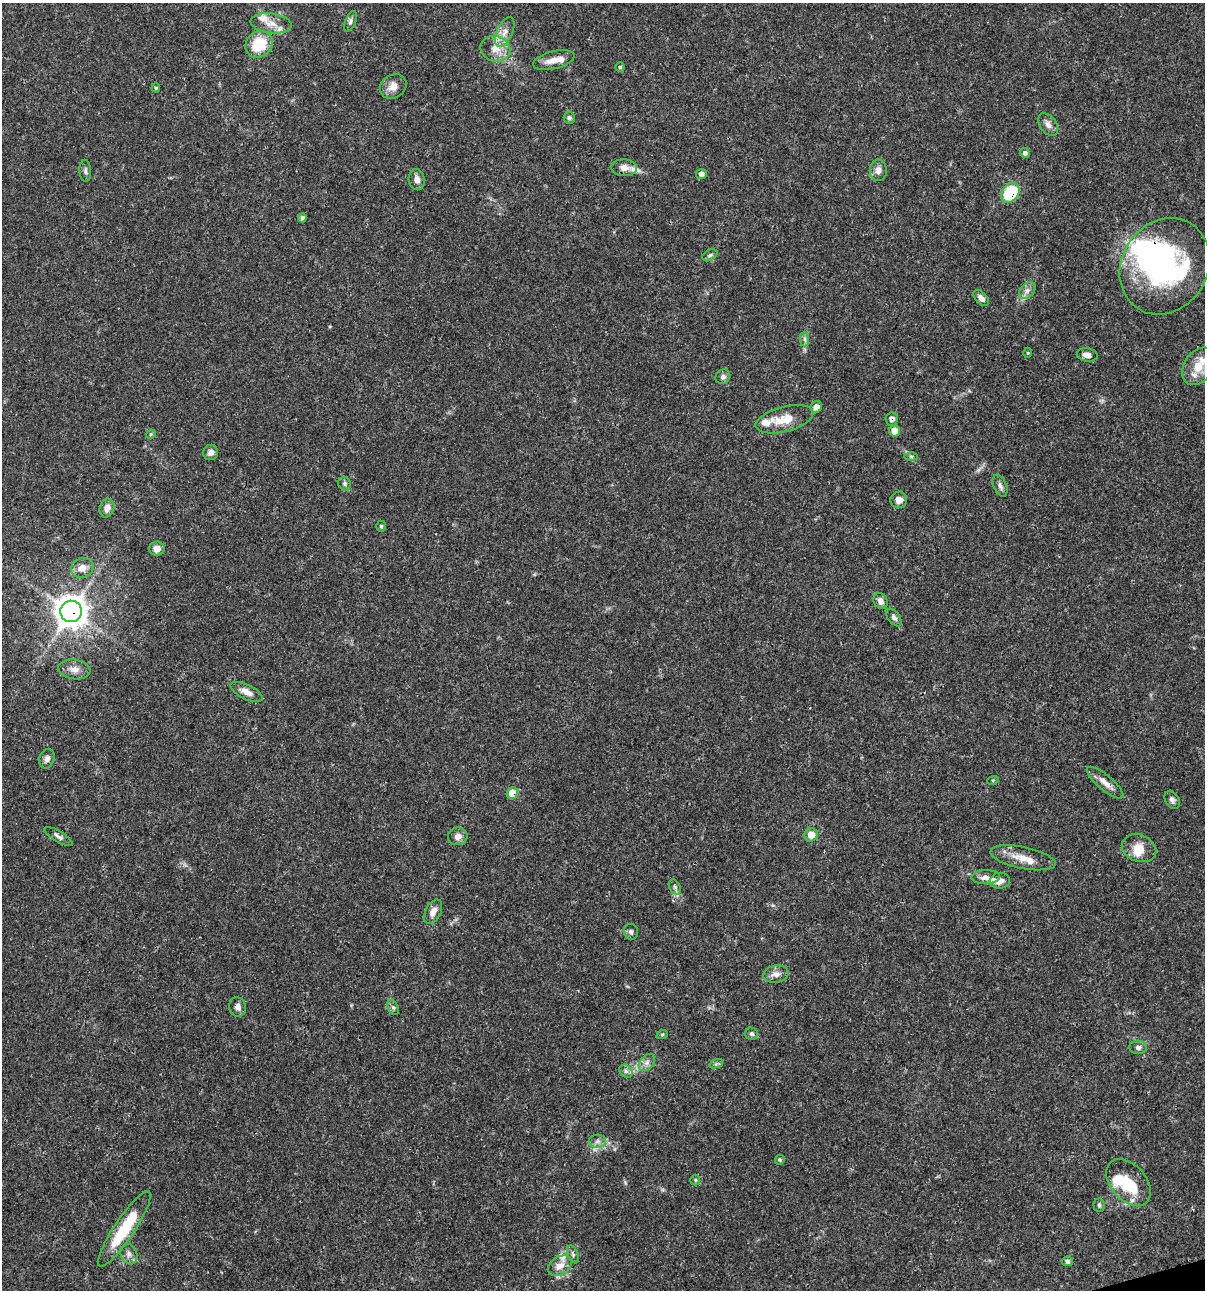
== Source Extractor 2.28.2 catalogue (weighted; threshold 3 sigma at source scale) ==
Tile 6 of 4 x 4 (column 2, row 2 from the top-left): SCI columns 1306-2508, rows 2581-3868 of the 4962 x 5160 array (HDU 1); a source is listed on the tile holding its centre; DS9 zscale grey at full resolution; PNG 1207 x 1292 px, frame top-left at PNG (2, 3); each listed source drawn as its Kron ellipse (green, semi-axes under 4 px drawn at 4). Shown black and unused: <1% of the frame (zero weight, under 3 of 4 exposures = <1% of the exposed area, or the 3 px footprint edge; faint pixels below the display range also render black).
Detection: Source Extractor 2.28.2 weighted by HDU 2 'WHT'; one run over the whole footprint, this tile lists its part. Background 0.0315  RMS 0.002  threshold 0.00908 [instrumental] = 3 sigma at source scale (4.5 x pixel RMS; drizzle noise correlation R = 1.50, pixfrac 1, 0.0396/0.0396 arcsec/px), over >= 5 px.
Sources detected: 93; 3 inside a brighter object's white glare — neither listed nor drawn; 9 inside a brighter listed object's ellipse — not listed separately; the other 81 listed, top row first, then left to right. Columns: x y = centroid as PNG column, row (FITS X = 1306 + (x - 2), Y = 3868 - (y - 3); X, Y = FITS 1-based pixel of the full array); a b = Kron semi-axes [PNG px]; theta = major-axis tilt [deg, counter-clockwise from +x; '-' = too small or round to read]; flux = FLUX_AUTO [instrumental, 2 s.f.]
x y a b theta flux
350 22 11 5 69 0.61
271 23 21 10 -7 2.6
505 32 16 7 66 1.8
259 44 14 12 41 7.2
495 49 15 12 -13 2.8
554 60 21 8 14 2.3
620 67 5 5 - 0.29
393 86 14 11 32 2
156 88 4 4 - 0.23
569 118 6 5 - 0.44
1048 125 12 8 -54 1.1
1025 153 5 4 - 0.71
624 168 13 8 -3 1.5
878 170 11 8 -89 1.3
85 171 11 6 -86 0.56
701 174 5 5 - 0.79
417 180 10 8 -79 1.1
1010 193 11 8 53 10
302 218 4 4 - 0.51
710 255 8 5 30 0.43
1165 266 50 43 59 40
1027 290 10 6 49 0.93
981 298 10 5 -47 1.1
805 339 7 4 -90 0.54
1028 353 5 3 - 0.2
1087 355 10 6 -9 1.1
1198 366 20 14 57 4.1
723 377 8 7 - 0.65
816 407 6 5 - 1.3
784 419 29 12 14 4.1
892 419 6 6 - 0.88
894 431 5 5 - 2.5
151 434 5 4 - 0.19
211 452 8 7 - 0.95
911 456 6 4 -1 0.36
345 484 7 6 - 0.47
1000 486 11 6 -67 0.77
899 500 8 8 - 1.4
107 508 9 7 71 1.3
381 526 5 4 - 0.31
157 548 8 7 - 1.4
82 568 11 9 24 1.9
880 601 8 6 -63 1.2
71 611 11 10 - 300
894 617 10 5 -52 0.65
74 669 16 10 -8 1.7
246 692 17 7 -26 1.6
47 759 10 7 70 0.82
993 780 6 3 18 0.21
1105 783 23 7 -40 1.7
512 793 6 5 - 4
1172 800 10 7 -60 0.71
811 835 7 6 - 2
58 836 16 5 -31 0.79
458 836 10 9 - 1.3
1139 848 18 13 -22 2.9
1023 858 33 11 -11 3.4
986 877 14 7 1 1.2
1000 881 10 8 7 1.3
675 887 8 5 -60 0.46
433 912 13 7 63 1.4
631 932 8 7 - 0.58
776 974 13 8 10 1.3
238 1007 10 8 -74 1.1
393 1007 8 5 -63 0.49
752 1034 6 6 - 0.5
662 1035 6 3 20 0.25
1138 1047 9 6 -4 0.74
647 1063 9 6 49 0.93
716 1064 7 4 19 0.37
626 1071 7 5 -45 0.63
597 1141 8 6 1 0.75
780 1160 5 4 - 0.27
695 1180 5 5 - 0.28
1128 1183 27 17 -48 7.4
1099 1205 7 5 -88 0.39
124 1229 45 10 56 9.8
129 1254 11 8 -63 1
573 1254 9 5 -66 0.5
1067 1261 5 5 - 0.45
560 1266 13 9 34 1.9
Overlapping masked pixels (flux is a lower limit): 5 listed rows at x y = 1010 193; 1165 266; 892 419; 71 611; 512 793